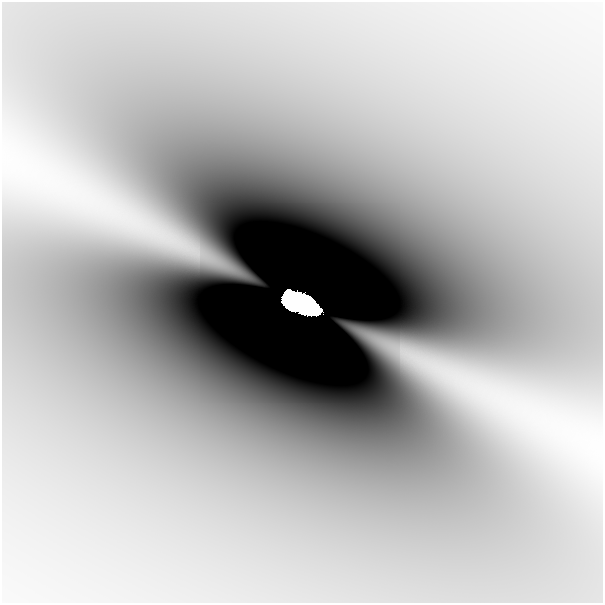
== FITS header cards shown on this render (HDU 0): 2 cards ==
NAXIS1  =                  601
NAXIS2  =                  601

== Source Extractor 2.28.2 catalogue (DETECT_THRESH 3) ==
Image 601 x 601 px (HDU 0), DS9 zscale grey, 1 PNG px = 1 image px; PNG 605 x 605 px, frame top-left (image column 1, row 601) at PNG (2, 2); no overlay
Background -5.21e-08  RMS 8.0e-09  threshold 2.40e-08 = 3 sigma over >= 5 px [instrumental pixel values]
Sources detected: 4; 2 with non-positive FLUX_AUTO (blend fragments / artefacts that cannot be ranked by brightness) are not listed; the other 2 listed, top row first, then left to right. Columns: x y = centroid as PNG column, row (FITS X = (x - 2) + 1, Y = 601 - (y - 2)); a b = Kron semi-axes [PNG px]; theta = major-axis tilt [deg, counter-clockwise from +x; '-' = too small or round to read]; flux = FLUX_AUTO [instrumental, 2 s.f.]
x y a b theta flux
298 300 26 18 -26 24
312 307 19 9 -58 12
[2 non-positive-flux detections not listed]